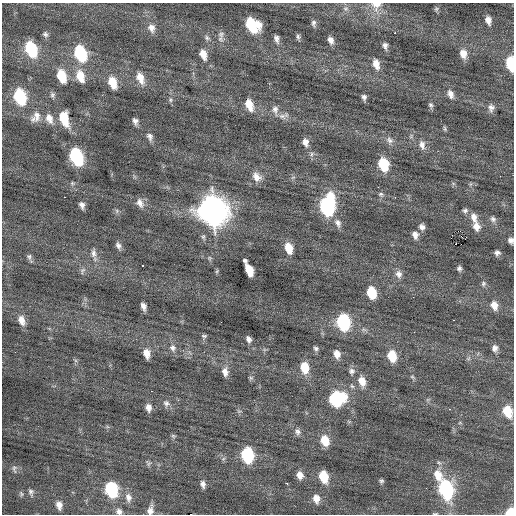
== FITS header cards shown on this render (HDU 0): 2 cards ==
NAXIS1  =                  512 / Axis length
NAXIS2  =                  512 / Axis length

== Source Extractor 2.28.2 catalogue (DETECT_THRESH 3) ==
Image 512 x 512 px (HDU 0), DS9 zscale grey, 1 PNG px = 1 image px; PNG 516 x 516 px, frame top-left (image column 1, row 512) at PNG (2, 3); no overlay
Background 0.0472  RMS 0.79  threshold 2.36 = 3 sigma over >= 5 px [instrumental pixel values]
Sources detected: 136; all 136 listed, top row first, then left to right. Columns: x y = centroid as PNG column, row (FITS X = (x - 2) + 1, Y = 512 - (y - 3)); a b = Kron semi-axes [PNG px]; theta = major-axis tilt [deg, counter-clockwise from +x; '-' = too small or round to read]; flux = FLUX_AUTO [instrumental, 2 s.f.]
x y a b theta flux
376 5 15 14 - 640
346 9 7 7 - 170
436 9 6 5 - 90
488 20 8 6 -77 310
313 23 9 6 86 160
252 25 13 10 -40 2700
151 28 11 10 - 360
395 33 2 2 - 160
45 34 8 6 -44 130
221 34 11 8 64 230
298 37 8 5 -87 110
207 38 7 6 - 140
276 39 10 5 -78 200
331 40 8 6 -67 270
385 46 8 6 -79 190
31 49 12 8 -70 3100
80 53 13 9 -69 3700
203 54 12 8 -68 520
463 54 11 8 -80 460
376 64 12 7 -73 480
511 64 10 6 -82 2900
61 76 12 7 -72 1400
80 76 15 10 -72 890
140 78 15 9 -68 640
112 83 13 8 -70 930
450 94 11 7 -70 310
52 95 8 6 80 130
20 97 12 8 -71 3500
364 97 6 5 - 150
170 100 7 5 -83 100
249 105 14 8 -69 740
431 105 8 6 -73 130
491 108 11 7 89 230
275 110 13 8 -81 300
284 116 16 7 17 290
36 117 16 10 55 450
49 118 13 9 -67 460
64 118 14 8 -75 1500
135 121 7 5 -70 200
445 129 7 4 -84 78
150 137 10 7 -75 220
390 140 12 8 -39 280
305 142 10 7 -78 330
422 145 14 8 -79 340
312 154 7 5 62 120
76 156 12 8 -68 5000
383 164 11 8 -74 2000
257 177 14 10 -53 460
293 177 7 4 19 87
72 183 5 5 - 91
378 187 3 2 - 69
381 194 7 7 - 130
64 197 2 2 - 520
395 197 2 2 - 38
140 203 13 9 -59 360
82 205 8 5 -71 230
327 206 14 9 84 7900
465 210 7 6 - 140
117 211 7 4 -72 93
213 211 15 12 -67 56000
474 217 13 9 -73 410
493 219 8 7 - 170
338 223 12 7 -68 280
422 227 8 7 - 220
476 227 11 8 -71 400
458 231 4 2 - 2500
415 235 9 7 -72 290
451 238 2 2 - 270
511 240 6 5 - 190
455 244 3 2 - 100
461 244 2 2 - 43
118 245 10 7 -65 200
289 248 11 7 -74 820
93 253 13 7 -89 280
497 253 6 5 - 170
29 257 9 6 -77 130
245 260 4 4 - 100
143 266 3 3 - 67
459 268 6 5 - 120
82 270 10 6 61 160
249 270 10 6 -70 1100
399 274 10 9 - 280
483 284 7 6 - 120
371 293 10 7 -77 1700
494 305 11 8 -69 460
143 306 7 4 -72 250
21 320 13 8 -70 450
453 320 2 2 - 100
221 322 2 2 - 37
343 322 11 9 -80 4800
414 332 2 2 - 190
204 336 7 5 -1 97
249 339 8 6 -59 190
173 348 11 9 -72 280
316 348 7 6 - 120
495 348 8 7 - 240
146 353 10 7 -78 480
337 354 10 7 -75 390
392 356 10 8 -74 1200
304 367 11 8 -79 1100
352 371 9 8 - 210
225 372 11 7 -82 350
412 377 6 4 -30 82
251 378 6 5 - 92
362 381 12 8 -74 570
151 391 2 2 - 160
337 399 13 11 19 4300
166 403 10 9 - 230
148 408 9 7 -79 300
450 409 3 2 - 86
508 411 12 9 -68 1000
298 432 9 7 -83 200
173 436 7 5 -21 81
325 440 11 9 -70 860
247 455 11 8 -81 4100
148 463 9 6 -57 120
439 463 6 4 -19 82
14 469 12 5 -80 130
300 475 9 7 -69 370
438 475 15 11 -69 730
323 476 11 8 -73 1200
381 481 6 5 - 100
286 483 3 3 - 460
203 484 9 6 -79 230
445 489 14 9 -74 6600
111 490 11 8 -76 4000
31 492 10 6 -81 160
21 494 7 4 -71 88
128 497 13 9 -79 380
316 499 11 8 -82 410
59 505 10 7 -82 340
150 510 13 8 78 320
119 511 8 7 - 220
510 512 7 6 - 1300
435 513 8 3 5 62
191 514 2 2 - 540
At the frame edge (FLAGS 8, measured only in part): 8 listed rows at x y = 376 5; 511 64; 511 240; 150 510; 119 511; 510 512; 435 513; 191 514